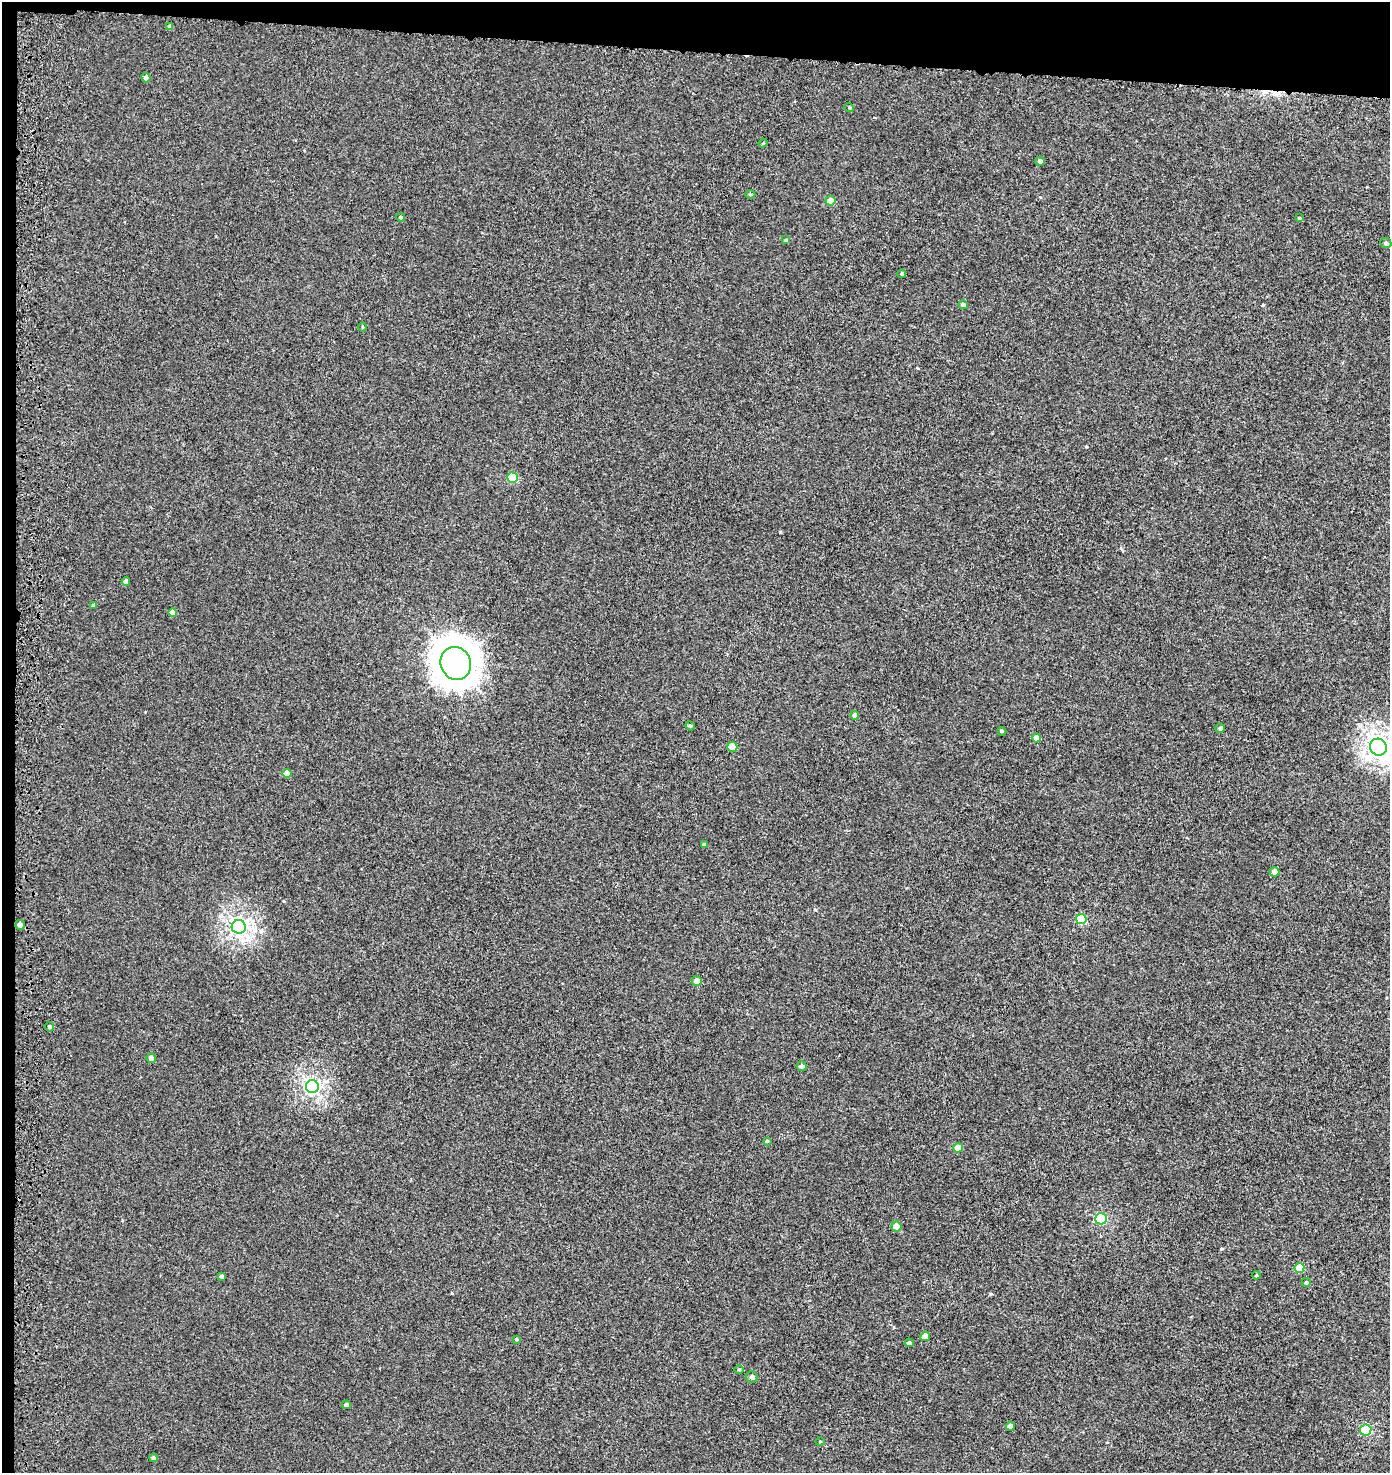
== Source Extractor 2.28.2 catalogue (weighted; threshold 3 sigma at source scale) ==
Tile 1 of 3 x 3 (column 1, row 1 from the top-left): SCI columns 341-1728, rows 3048-4518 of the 4819 x 4580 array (HDU 1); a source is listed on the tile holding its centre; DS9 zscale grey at full resolution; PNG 1392 x 1475 px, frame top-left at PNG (2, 2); each listed source drawn as its Kron ellipse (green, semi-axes under 4 px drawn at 4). Shown black and unused: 4% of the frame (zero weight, under 3 of 5 exposures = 3% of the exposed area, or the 3 px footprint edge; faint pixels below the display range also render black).
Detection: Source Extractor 2.28.2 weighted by HDU 2 'WHT'; one run over the whole footprint, this tile lists its part. Background -2.44e-04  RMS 0.0028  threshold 0.0126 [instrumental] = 3 sigma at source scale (4.5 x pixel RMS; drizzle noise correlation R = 1.50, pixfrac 1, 0.0396/0.0396 arcsec/px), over >= 5 px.
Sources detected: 55; all 55 listed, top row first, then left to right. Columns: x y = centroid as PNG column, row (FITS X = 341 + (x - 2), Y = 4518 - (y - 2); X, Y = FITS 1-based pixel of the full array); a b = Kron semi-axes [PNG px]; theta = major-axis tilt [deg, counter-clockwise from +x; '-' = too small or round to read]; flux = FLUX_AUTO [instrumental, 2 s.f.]
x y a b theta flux
170 27 4 4 - 1.1
146 78 5 4 - 1.5
849 107 5 3 - 0.28
763 143 4 3 - 0.25
1040 161 4 4 - 0.76
750 194 5 3 - 0.28
830 201 5 4 - 4.1
401 217 4 4 - 0.54
1299 218 4 4 - 0.34
786 240 4 4 - 0.33
1386 243 5 4 - 0.66
902 274 4 4 - 0.44
963 305 5 4 - 0.88
363 327 4 3 - 0.27
512 478 5 5 - 12
126 581 4 4 - 1.5
94 605 4 4 - 0.79
173 612 4 4 - 2.8
456 663 17 15 -65 630
855 715 4 4 - 1.3
690 726 5 4 - 0.34
1220 728 5 4 - 0.77
1002 731 4 4 - 0.35
1037 738 4 4 - 2.6
732 747 5 5 - 5.5
1378 747 9 8 - 170
287 774 4 4 - 3.4
704 845 4 3 - 0.79
1275 872 5 5 - 1.7
1081 919 5 5 - 13
20 925 5 4 - 1.1
239 927 7 7 - 110
697 981 5 5 - 1.7
49 1027 5 4 - 0.67
151 1058 5 4 - 1.1
802 1066 5 5 - 0.8
312 1087 6 6 - 84
767 1141 4 4 - 0.33
958 1148 5 4 - 3.9
1101 1219 6 5 - 24
896 1226 5 5 - 2.4
1299 1268 5 5 - 5.5
1256 1275 4 3 - 0.29
222 1276 4 4 - 0.67
1306 1282 4 4 - 0.5
925 1336 5 4 - 3.1
516 1339 4 4 - 0.29
909 1343 4 4 - 0.74
739 1369 5 3 - 0.27
752 1377 6 5 - 0.88
346 1405 4 4 - 0.99
1010 1426 4 4 - 1.3
1366 1430 5 5 - 19
820 1441 5 3 - 0.21
154 1458 4 4 - 0.76
Isophote crosses this tile's border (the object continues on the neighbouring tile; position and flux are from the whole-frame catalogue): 1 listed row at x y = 1378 747
Unlisted compact peaks at least as high as the median listed source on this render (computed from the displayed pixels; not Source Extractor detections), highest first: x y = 780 532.